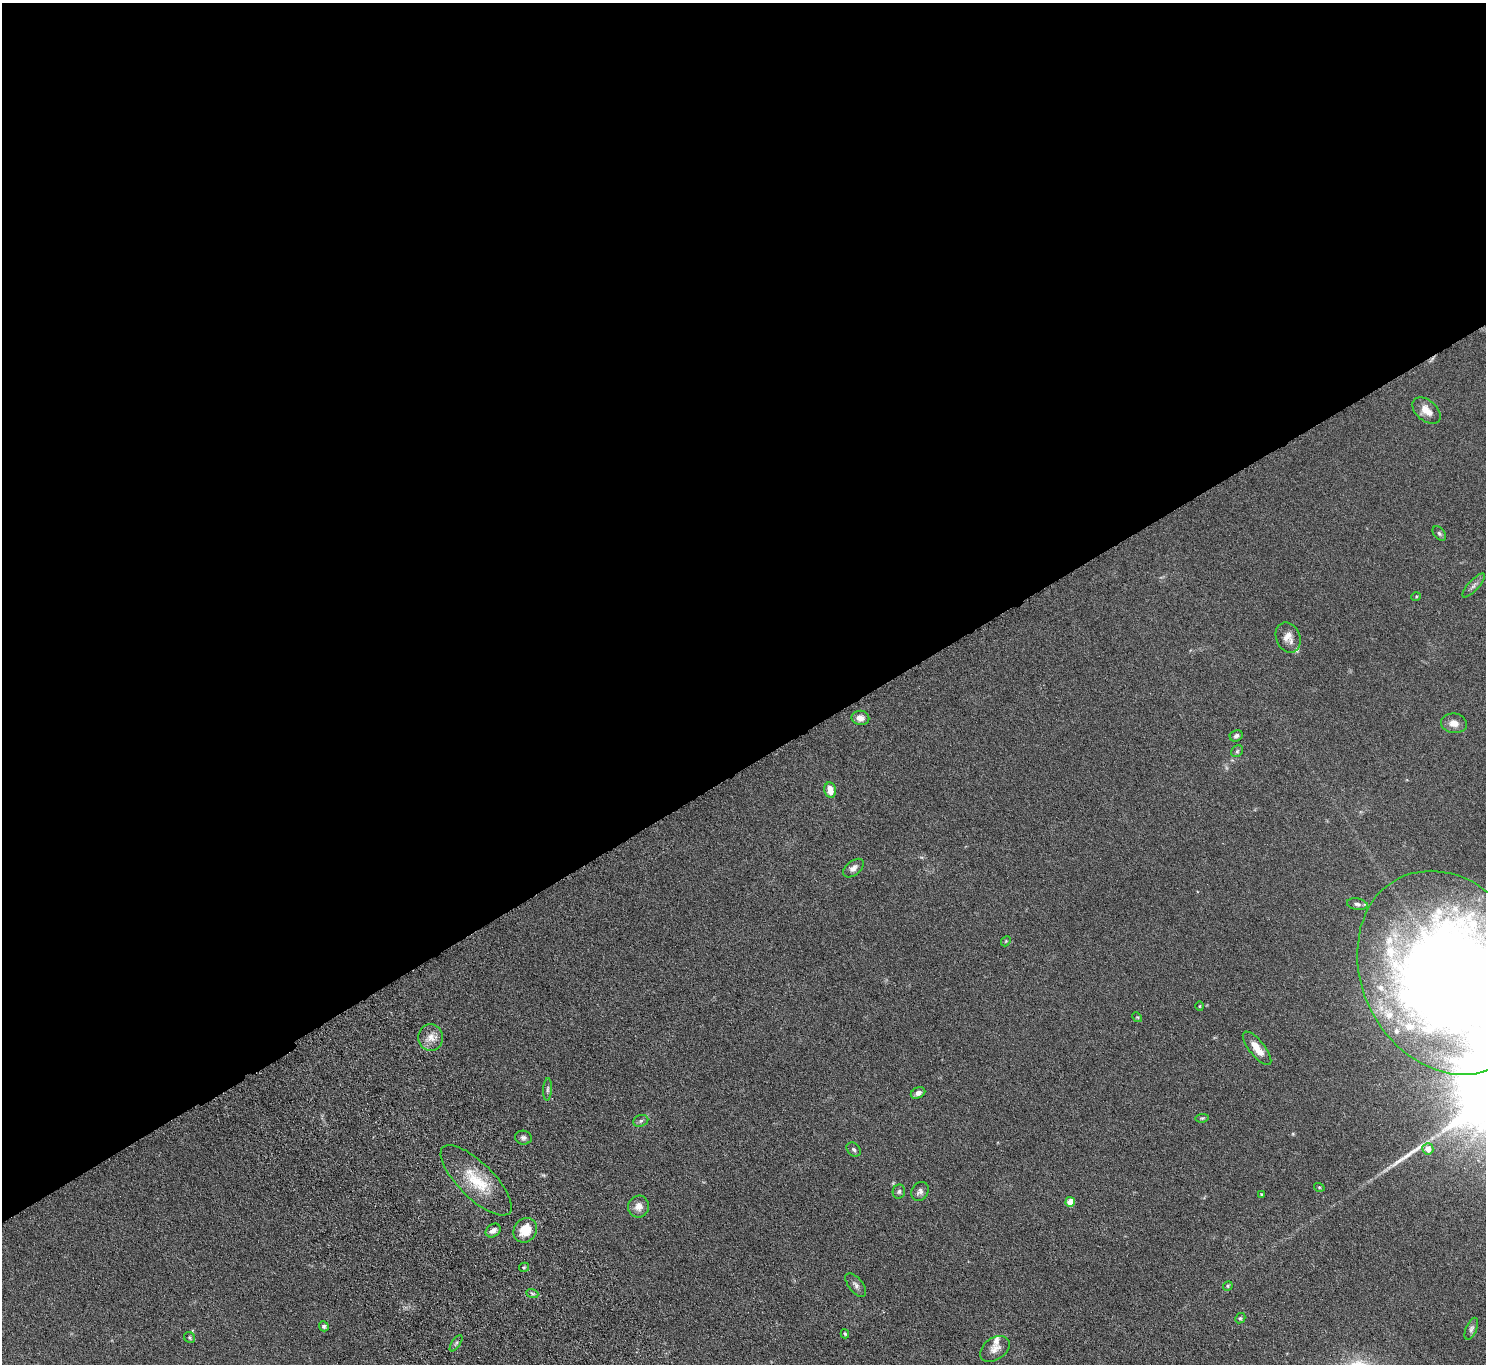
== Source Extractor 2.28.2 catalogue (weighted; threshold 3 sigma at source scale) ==
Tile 2 of 4 x 4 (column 2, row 1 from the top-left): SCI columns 1536-3019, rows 4287-5648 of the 6036 x 5989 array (HDU 1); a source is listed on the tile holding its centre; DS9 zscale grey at full resolution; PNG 1488 x 1366 px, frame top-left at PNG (2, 3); each listed source drawn as its Kron ellipse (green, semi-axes under 4 px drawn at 4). Shown black and unused: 56% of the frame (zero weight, under 4 of 8 exposures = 3% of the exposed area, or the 3 px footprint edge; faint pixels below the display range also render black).
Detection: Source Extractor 2.28.2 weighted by HDU 2 'WHT'; one run over the whole footprint, this tile lists its part. Background 0.122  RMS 0.0068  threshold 0.0279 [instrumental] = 3 sigma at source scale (4.09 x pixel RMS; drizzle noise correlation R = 1.36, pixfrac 0.8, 0.05/0.05 arcsec/px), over >= 5 px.
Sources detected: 53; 1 too faint to see at this stretch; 1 long thin detection or spike segment (spike, bleed or trail) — neither listed nor drawn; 6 inside a brighter listed object's ellipse — not listed separately; the other 45 listed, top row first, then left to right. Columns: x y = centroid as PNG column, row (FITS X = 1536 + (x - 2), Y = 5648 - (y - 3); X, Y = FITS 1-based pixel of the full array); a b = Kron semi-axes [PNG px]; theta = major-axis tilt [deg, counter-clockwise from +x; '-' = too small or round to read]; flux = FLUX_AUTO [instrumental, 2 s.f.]
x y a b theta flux
1426 411 16 10 -40 6.9
1439 533 8 5 -50 1.2
1474 585 15 5 47 2.4
1416 597 5 3 - 0.47
1288 638 15 12 -67 5.5
860 718 9 7 -10 3.7
1454 723 13 10 -8 4.9
1236 736 7 5 24 1.4
1237 751 6 5 - 1.2
830 790 8 5 -78 6.7
853 868 12 7 39 2.8
1357 904 10 6 -9 1.8
1006 941 6 4 47 0.78
1447 973 106 85 -63 1000
1200 1006 5 3 - 0.5
1137 1017 5 4 - 0.6
431 1037 13 12 - 5.6
1257 1048 20 7 -51 7.5
547 1089 11 4 87 1.3
918 1093 7 5 24 2.6
1202 1118 7 4 8 0.76
641 1121 8 6 22 1.3
523 1138 8 7 - 1.9
854 1149 8 6 -43 1.4
1428 1149 5 5 - 6
476 1180 47 17 -45 24
1319 1187 5 3 - 0.59
899 1191 7 6 - 1.3
920 1191 10 8 58 2.4
1262 1194 4 3 - 0.67
1070 1202 5 5 - 10
638 1207 11 10 - 4.6
493 1230 8 6 36 2.9
525 1230 13 11 51 12
524 1267 5 4 - 0.78
856 1285 14 7 -52 2.5
1228 1286 5 4 - 0.78
532 1293 6 4 -19 1.1
1240 1318 5 4 - 0.83
324 1326 5 4 - 1.2
1471 1329 12 5 67 1.7
845 1334 5 3 - 0.79
190 1338 6 5 - 0.86
456 1343 9 3 57 1.2
995 1349 16 11 36 4.8
Isophote crosses this tile's border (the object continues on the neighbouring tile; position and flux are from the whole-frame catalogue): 1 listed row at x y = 1447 973